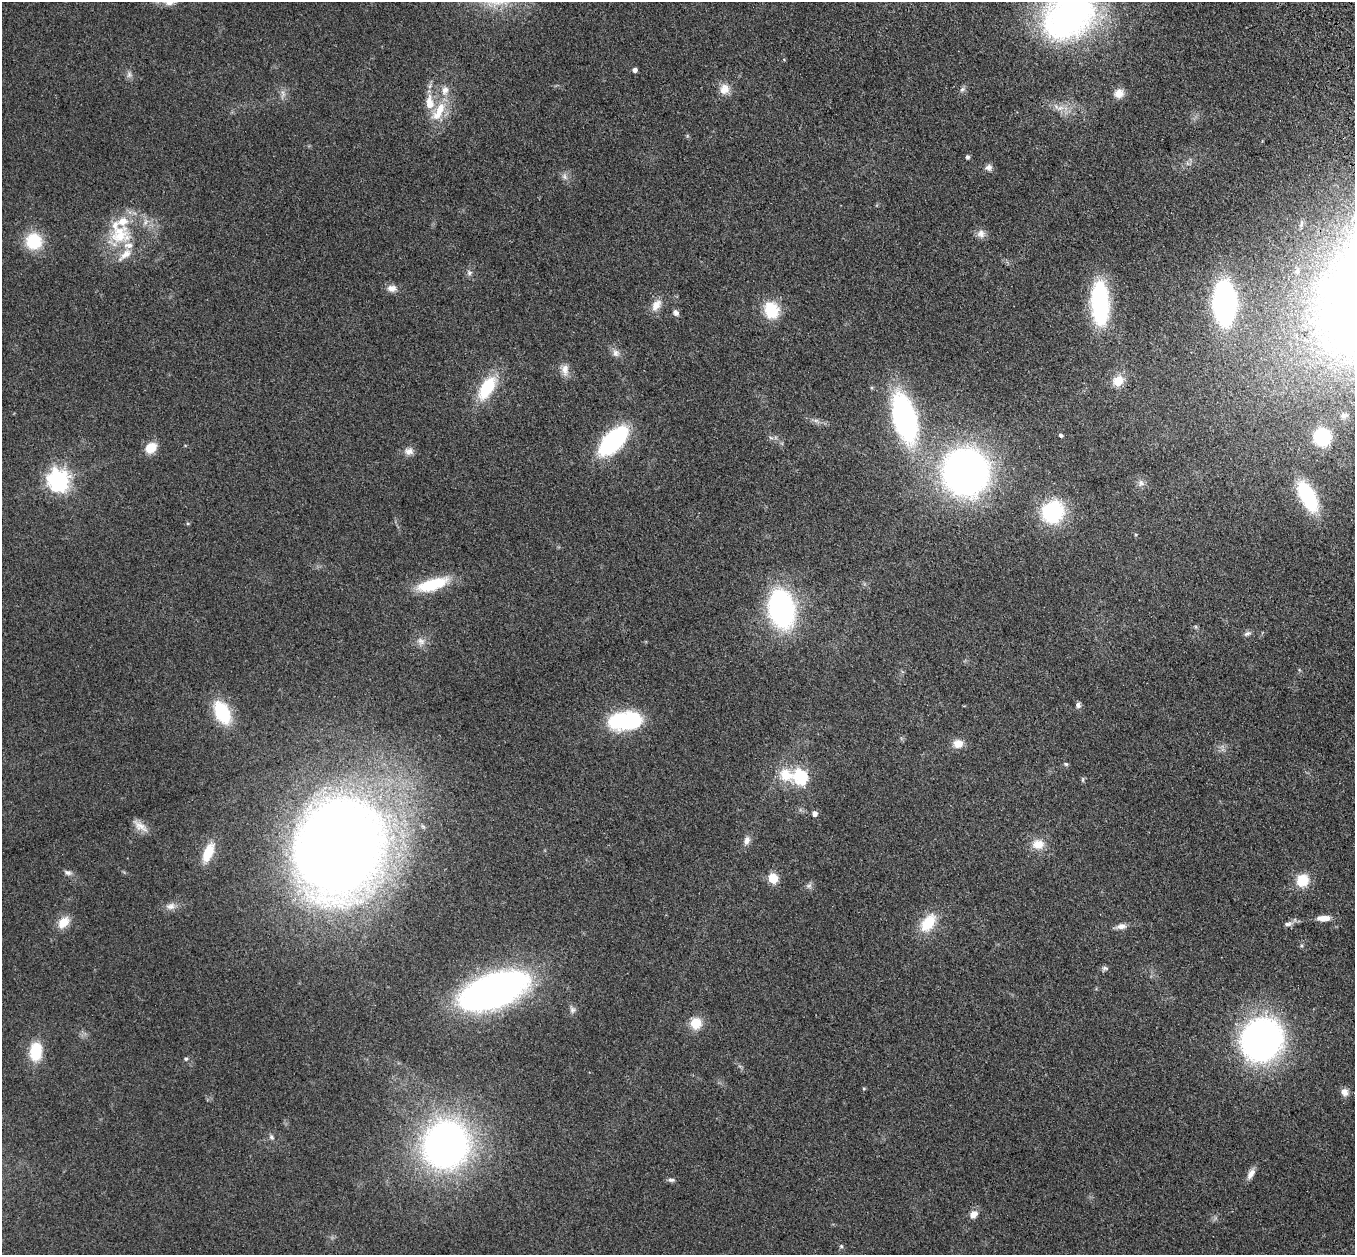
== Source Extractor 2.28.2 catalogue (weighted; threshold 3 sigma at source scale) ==
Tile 10 of 4 x 4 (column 2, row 3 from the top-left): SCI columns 1466-2818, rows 1447-2699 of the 5635 x 5524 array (HDU 1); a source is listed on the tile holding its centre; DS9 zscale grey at full resolution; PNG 1357 x 1257 px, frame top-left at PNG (2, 2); no overlay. Shown black and unused: <1% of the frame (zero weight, under 3 of 4 exposures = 6% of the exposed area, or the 3 px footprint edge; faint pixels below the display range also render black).
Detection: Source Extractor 2.28.2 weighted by HDU 2 'WHT'; one run over the whole footprint, this tile lists its part. Background 0.113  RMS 0.007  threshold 0.0313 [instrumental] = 3 sigma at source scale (4.5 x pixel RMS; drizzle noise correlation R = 1.50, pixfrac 1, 0.05/0.05 arcsec/px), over >= 5 px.
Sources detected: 95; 1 inside a brighter object's white glare — not listed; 6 inside a brighter listed object's ellipse — not listed separately; the other 88 listed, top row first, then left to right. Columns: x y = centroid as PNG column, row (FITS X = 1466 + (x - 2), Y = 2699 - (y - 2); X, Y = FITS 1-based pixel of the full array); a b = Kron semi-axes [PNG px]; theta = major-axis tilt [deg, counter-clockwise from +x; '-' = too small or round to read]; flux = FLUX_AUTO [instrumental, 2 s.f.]
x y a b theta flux
1069 16 51 39 38 250
784 59 5 3 - 0.63
635 70 4 4 - 2.7
129 75 9 7 71 2.5
724 89 14 12 72 7.3
962 89 8 6 42 1.8
1119 93 11 10 - 6
283 94 13 6 87 3.4
1060 108 12 6 23 4.1
439 111 34 12 62 19
967 157 5 4 - 1.7
989 167 9 8 - 3
565 177 9 7 -55 2.8
1301 223 11 4 75 1.4
981 234 12 10 -86 4.1
120 236 31 18 5 27
34 241 18 17 - 27
125 254 23 9 42 8.2
470 273 7 6 - 1.9
392 288 13 9 -6 4.5
1100 303 40 15 -87 100
1224 303 27 14 -90 210
656 305 17 10 53 7.4
771 310 21 17 -72 22
676 313 8 6 -66 2.6
616 353 10 9 - 3.7
1350 361 11 10 - 7.7
565 370 16 10 -88 5.6
1118 381 15 13 48 9.8
487 388 27 13 58 34
1343 416 8 7 - 2.5
904 418 36 17 -75 190
1061 435 5 4 - 1.6
1322 437 11 11 - 58
771 438 6 4 -19 1.1
613 441 29 14 45 99
151 448 13 11 43 11
409 451 12 10 -7 4.2
965 472 33 32 - 370
58 480 8 7 - 430
1141 483 10 9 - 3.1
1307 496 29 13 -63 58
1053 512 18 16 45 71
188 523 5 4 - 0.76
432 585 30 11 17 38
782 609 24 16 -80 200
1247 633 11 5 26 1.9
421 641 11 10 - 4.5
1078 705 7 6 - 2.1
222 713 26 15 -64 36
630 721 25 21 -1 47
958 744 12 10 2 7.2
1066 764 5 5 - 1
786 775 22 18 -28 18
800 777 7 6 - 120
1083 780 8 4 82 1
814 814 5 5 - 3.7
140 826 22 9 -35 6.5
747 840 12 7 72 3.7
1038 844 17 13 1 9.6
340 846 76 64 72 1200
208 853 24 11 68 15
68 873 11 6 -16 2.4
773 878 6 5 - 37
1302 880 15 13 57 15
808 886 8 5 11 1.9
171 906 13 9 12 4.6
1323 918 17 7 1 6.4
63 922 16 11 46 9.9
928 923 23 14 55 21
1288 924 11 5 8 2.6
1121 926 13 7 7 4.1
1301 946 5 4 - 0.97
1105 968 8 6 3 1.9
494 991 53 25 19 330
572 1010 9 7 65 2.3
696 1023 13 12 - 12
1262 1040 32 30 55 290
36 1051 20 13 87 23
186 1059 5 5 - 1.2
864 1089 5 4 - 0.75
1345 1092 11 9 -76 4
271 1137 7 6 - 1.8
446 1145 29 27 62 430
1251 1174 15 7 59 4.5
671 1180 10 5 -5 1.8
973 1214 10 7 49 5.6
841 1246 5 5 - 1
Isophote crosses this tile's border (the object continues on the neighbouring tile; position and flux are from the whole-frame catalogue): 1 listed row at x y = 1069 16